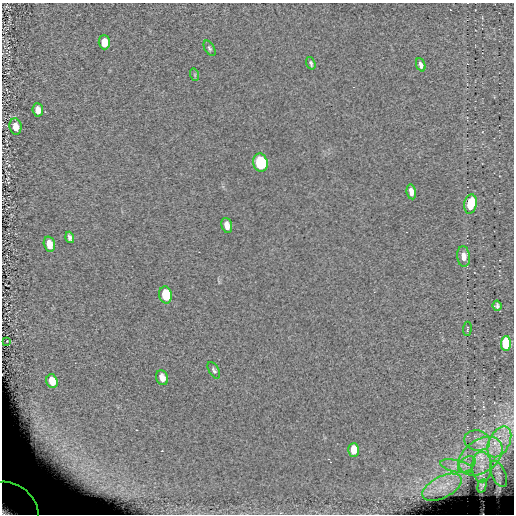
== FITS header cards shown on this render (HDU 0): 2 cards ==
NAXIS1  =                  512 / length of data axis 1
NAXIS2  =                  512 / length of data axis 2

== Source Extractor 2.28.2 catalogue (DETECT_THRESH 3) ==
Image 512 x 512 px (HDU 0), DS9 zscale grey, 1 PNG px = 1 image px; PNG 516 x 516 px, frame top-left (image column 1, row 512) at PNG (2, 3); each listed source drawn as its Kron ellipse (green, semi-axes under 4 px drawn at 4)
Background -0.00135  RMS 8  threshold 23.9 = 3 sigma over >= 5 px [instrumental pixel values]
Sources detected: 34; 1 with non-positive FLUX_AUTO (blend fragments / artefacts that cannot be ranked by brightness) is neither listed nor drawn; the other 33 listed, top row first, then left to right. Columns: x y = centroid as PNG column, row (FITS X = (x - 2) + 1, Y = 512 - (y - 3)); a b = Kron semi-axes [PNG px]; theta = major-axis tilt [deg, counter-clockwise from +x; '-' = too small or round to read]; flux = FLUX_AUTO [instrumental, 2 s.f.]
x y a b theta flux
104 42 7 5 -88 9100
209 48 8 5 -58 1100
311 63 6 4 -73 1100
421 65 7 4 -68 2300
195 75 6 4 -72 670
38 110 6 5 - 4000
15 127 8 6 -81 5400
260 163 9 7 -75 32000
411 192 7 4 -80 3400
470 204 10 6 80 22000
227 225 8 5 -74 3200
70 237 6 4 -74 1500
49 244 8 5 -75 6400
463 256 10 6 -84 4600
166 295 8 6 -79 20000
497 306 5 4 - 1400
467 329 7 2 85 620
7 341 3 3 - 340
506 343 7 5 88 44000
214 370 9 5 -61 1300
162 378 7 6 - 3900
52 381 7 5 -71 7900
477 441 13 10 -12 4700
499 442 16 10 61 8700
354 450 7 5 87 11000
481 456 24 16 36 18000
467 464 10 6 39 2900
456 466 17 6 -13 4700
482 467 15 10 -88 5700
498 474 14 7 -66 2300
482 486 7 4 76 1200
442 487 21 10 27 8300
12 506 29 21 -36 98000
At the frame edge (FLAGS 8, measured only in part): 1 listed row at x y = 12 506
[1 non-positive-flux detection neither listed nor drawn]